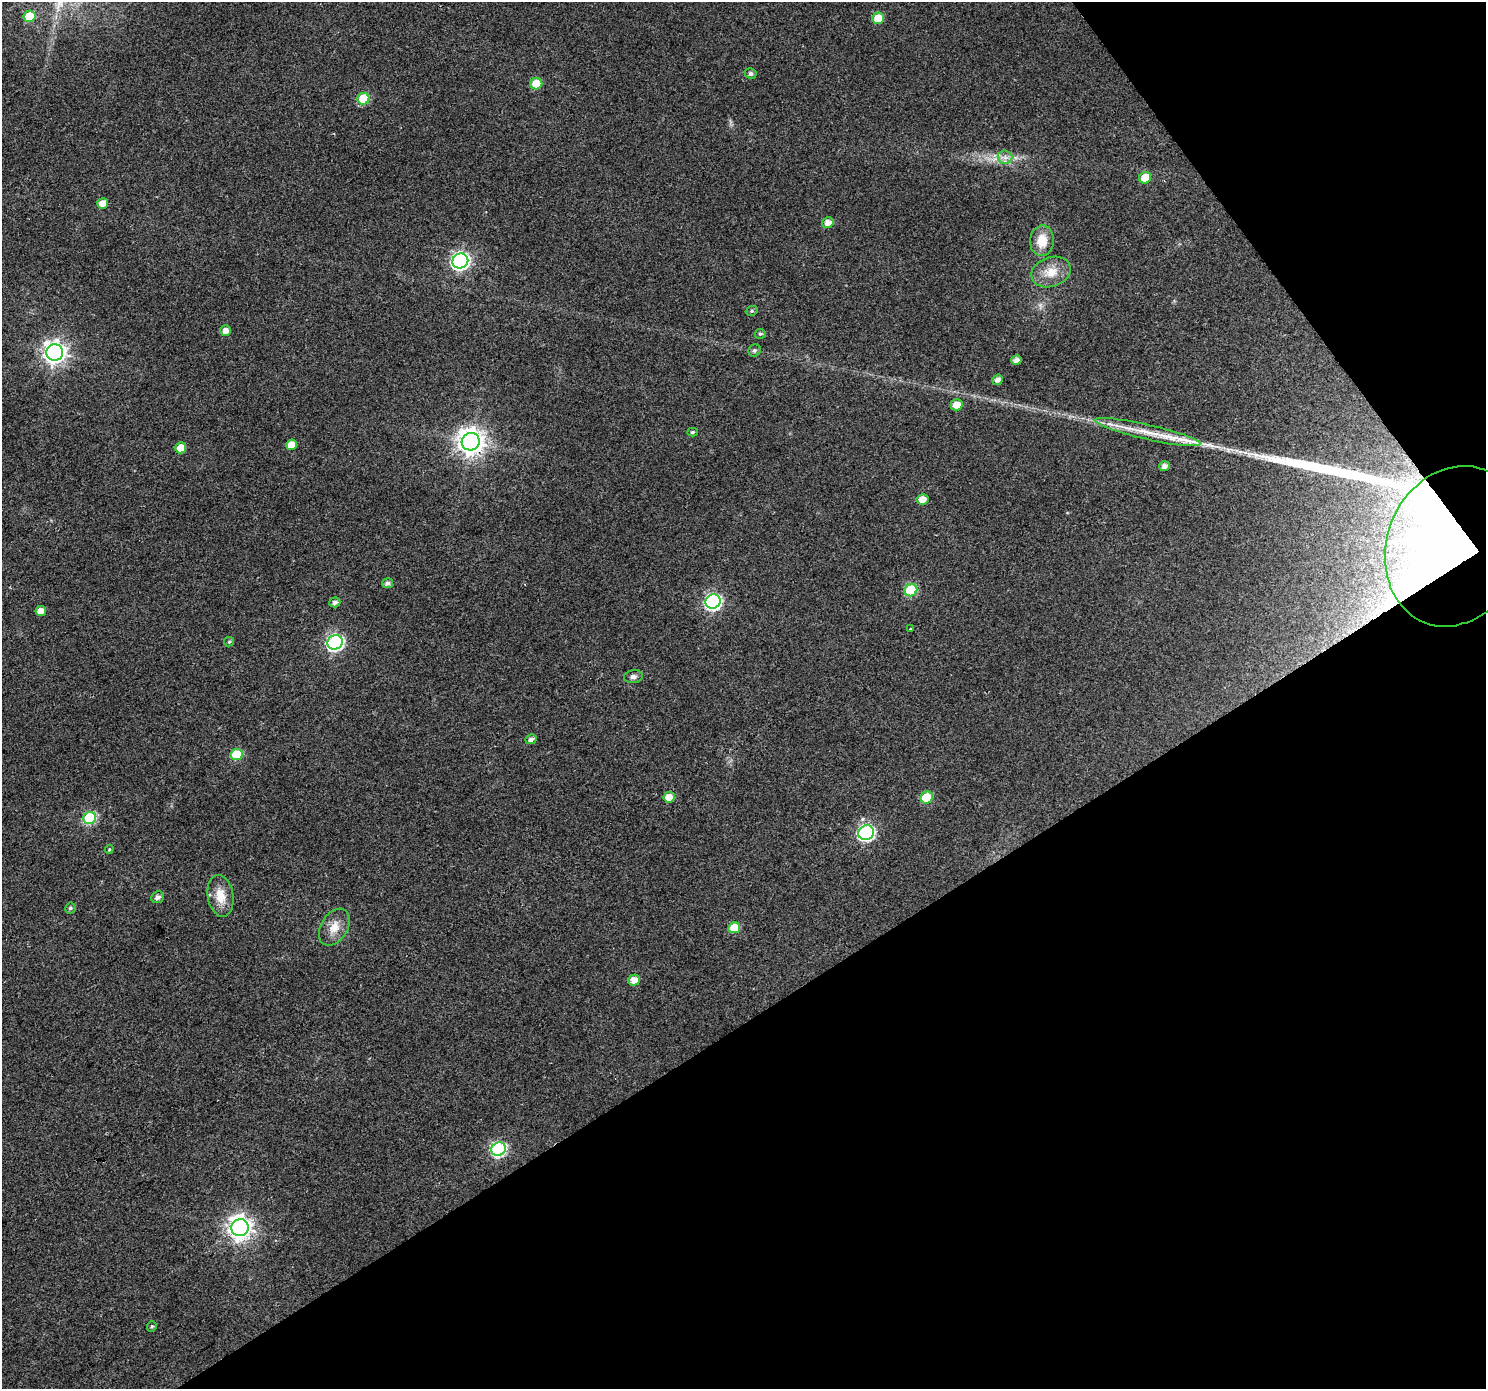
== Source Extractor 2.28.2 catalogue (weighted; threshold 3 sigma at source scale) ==
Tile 12 of 4 x 4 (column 4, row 3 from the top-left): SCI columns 4455-5938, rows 1577-2963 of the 5938 x 5863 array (HDU 1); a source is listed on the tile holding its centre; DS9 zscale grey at full resolution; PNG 1488 x 1391 px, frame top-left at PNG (2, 2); each listed source drawn as its Kron ellipse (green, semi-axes under 4 px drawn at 4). Shown black and unused: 32% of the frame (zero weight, under 2 of 3 exposures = <1% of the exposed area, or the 3 px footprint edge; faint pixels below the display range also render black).
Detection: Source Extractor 2.28.2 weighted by HDU 2 'WHT'; one run over the whole footprint, this tile lists its part. Background 0.0767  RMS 0.0077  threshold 0.0348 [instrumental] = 3 sigma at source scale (4.5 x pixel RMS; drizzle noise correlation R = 1.50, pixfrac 1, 0.0396/0.0396 arcsec/px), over >= 5 px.
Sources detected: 57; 1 inside a brighter object's white glare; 2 long thin detections or spike segments (spike, bleed or trail) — neither listed nor drawn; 1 inside a brighter listed object's ellipse — not listed separately; the other 53 listed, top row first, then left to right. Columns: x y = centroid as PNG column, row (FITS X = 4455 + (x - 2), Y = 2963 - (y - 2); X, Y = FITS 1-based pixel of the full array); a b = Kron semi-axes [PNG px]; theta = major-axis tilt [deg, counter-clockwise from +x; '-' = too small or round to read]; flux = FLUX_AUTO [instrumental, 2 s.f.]
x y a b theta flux
30 16 6 5 - 20
878 18 6 5 - 16
751 73 5 5 - 2.1
536 84 6 5 - 24
363 99 6 5 - 27
1005 157 7 7 - 3.6
1145 178 6 5 - 16
103 203 5 5 - 8.7
828 223 6 5 - 5.5
1042 241 15 12 87 14
460 261 8 7 - 270
1051 272 20 14 19 14
752 311 6 5 - 1.3
226 331 5 5 - 5.9
760 334 5 5 - 1.4
754 350 6 6 - 1.8
55 352 8 8 - 510
1016 360 5 5 - 3.7
997 380 6 5 - 3.6
957 405 6 5 - 9.4
693 432 5 4 - 1.4
1148 432 54 7 -13 22
471 442 9 8 - 800
291 445 5 5 - 9.7
181 448 5 5 - 12
1164 466 5 5 - 3.8
922 499 6 5 - 6.8
1454 546 82 67 69 500
387 583 5 5 - 2.5
911 590 6 6 - 53
713 601 8 7 - 190
335 602 5 5 - 2.9
41 611 5 5 - 7.1
911 629 3 3 - 3.6
229 642 5 4 - 1.2
335 642 8 7 - 200
633 677 9 6 7 2.6
531 739 6 5 - 3
237 755 6 5 - 29
669 797 6 5 - 10
927 798 6 5 - 28
90 818 6 6 - 72
866 833 8 7 - 170
109 849 4 4 - 0.78
220 896 21 13 -80 14
158 897 7 5 22 3
70 908 5 5 - 1.8
334 927 20 13 59 11
734 928 6 5 - 16
634 980 6 5 - 7.1
499 1149 7 6 - 120
240 1228 9 8 - 560
152 1326 5 4 - 1.1
Overlapping masked pixels (flux is a lower limit): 2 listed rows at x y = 471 442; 1454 546